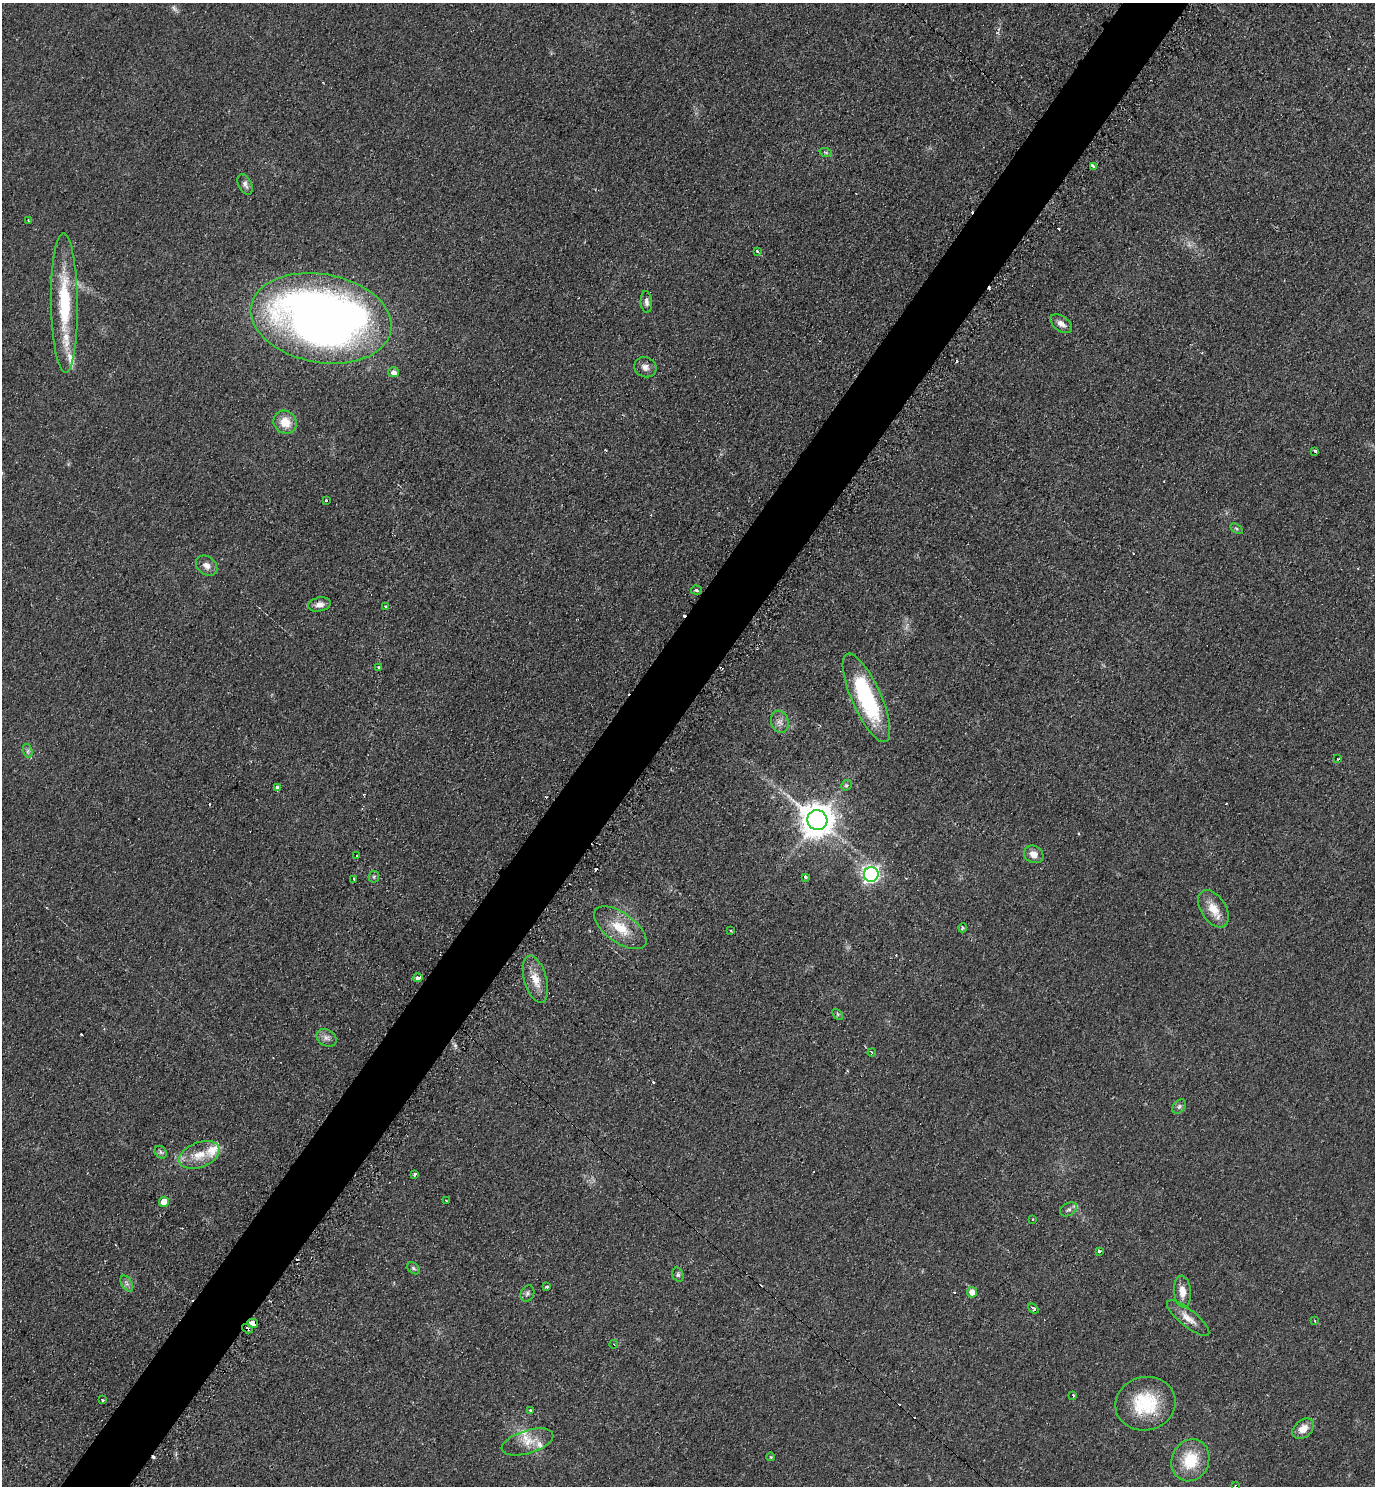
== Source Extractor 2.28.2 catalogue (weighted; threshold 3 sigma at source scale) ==
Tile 7 of 4 x 4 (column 3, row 2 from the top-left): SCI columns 2907-4279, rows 2980-4463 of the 5962 x 5951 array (HDU 1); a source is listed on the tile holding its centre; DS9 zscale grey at full resolution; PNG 1377 x 1488 px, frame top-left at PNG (2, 3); each listed source drawn as its Kron ellipse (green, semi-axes under 4 px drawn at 4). Shown black and unused: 5% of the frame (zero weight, under 2 of 3 exposures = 2% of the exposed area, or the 3 px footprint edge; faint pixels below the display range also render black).
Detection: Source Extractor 2.28.2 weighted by HDU 2 'WHT'; one run over the whole footprint, this tile lists its part. Background 0.0787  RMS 0.011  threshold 0.0515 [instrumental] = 3 sigma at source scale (4.5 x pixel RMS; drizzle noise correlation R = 1.50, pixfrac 1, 0.05/0.05 arcsec/px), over >= 5 px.
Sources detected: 95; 2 too faint to see at this stretch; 15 cosmic-ray / hot-pixel residue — neither listed nor drawn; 5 inside a brighter listed object's ellipse — not listed separately; the other 73 listed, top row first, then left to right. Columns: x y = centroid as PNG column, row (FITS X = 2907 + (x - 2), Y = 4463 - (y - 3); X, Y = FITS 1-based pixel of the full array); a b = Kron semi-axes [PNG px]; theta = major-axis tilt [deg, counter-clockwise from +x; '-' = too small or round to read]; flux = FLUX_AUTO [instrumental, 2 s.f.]
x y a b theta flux
826 153 6 4 -19 1.8
1093 166 4 3 - 20
245 184 11 6 -63 4.2
28 220 3 2 - 0.97
757 251 3 3 - 2.3
646 302 11 5 -86 4.7
64 303 70 13 -89 81
321 318 71 44 -10 1000
1061 324 12 7 -34 6.4
645 367 11 10 - 6.7
394 372 5 5 - 4.9
285 422 12 11 - 18
1315 452 3 3 - 13
326 500 3 3 - 2.4
1237 529 7 4 -31 2
207 566 12 9 -39 7.4
696 590 5 4 - 1.9
319 604 11 7 13 6.6
385 606 3 3 - 2.4
378 667 3 3 - 2.2
866 698 48 14 -66 120
780 722 11 8 -71 6.5
28 751 7 4 -72 2.4
1338 759 3 2 - 1.2
846 785 6 5 - 2.3
277 787 3 3 - 11
817 820 10 9 - 2400
1034 854 10 8 -31 9.2
357 856 3 2 - 2.7
871 874 7 7 - 370
374 877 6 5 - 1.8
805 877 3 3 - 5.9
354 879 3 3 - 6.3
1213 909 21 12 -57 19
620 928 30 14 -36 30
963 928 4 3 - 2.1
731 931 2 2 - 1.2
418 978 4 4 - 5.3
535 979 24 11 -74 18
838 1014 6 4 -46 1.4
327 1038 11 8 -33 5.8
872 1053 4 3 - 1.2
1179 1106 8 5 49 3
161 1152 7 5 -46 2.6
199 1155 21 12 22 21
415 1174 3 2 - 2.8
446 1201 2 2 - 1.2
164 1202 5 5 - 16
1069 1209 9 6 29 3.6
1033 1219 3 2 - 1.8
1100 1251 3 3 - 2.9
414 1268 7 5 -41 2.3
678 1275 7 5 -74 2.3
127 1284 9 5 -59 3.5
547 1287 3 3 - 3.7
972 1292 5 5 - 11
1182 1292 16 8 -85 11
527 1293 8 6 64 3.2
1033 1309 6 4 -38 3
1188 1318 26 8 -39 12
1315 1321 3 2 - 1.1
253 1323 5 4 - 26
247 1329 5 3 - 2.1
614 1344 4 3 - 1.1
1073 1395 3 3 - 2
102 1400 3 3 - 2.8
1145 1404 30 26 13 63
530 1411 3 3 - 2.8
1303 1429 12 8 40 12
528 1442 27 11 17 18
771 1457 4 3 - 0.79
1190 1460 21 18 67 41
1235 1485 3 2 - 1.1
Overlapping masked pixels (flux is a lower limit): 2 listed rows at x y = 253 1323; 247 1329